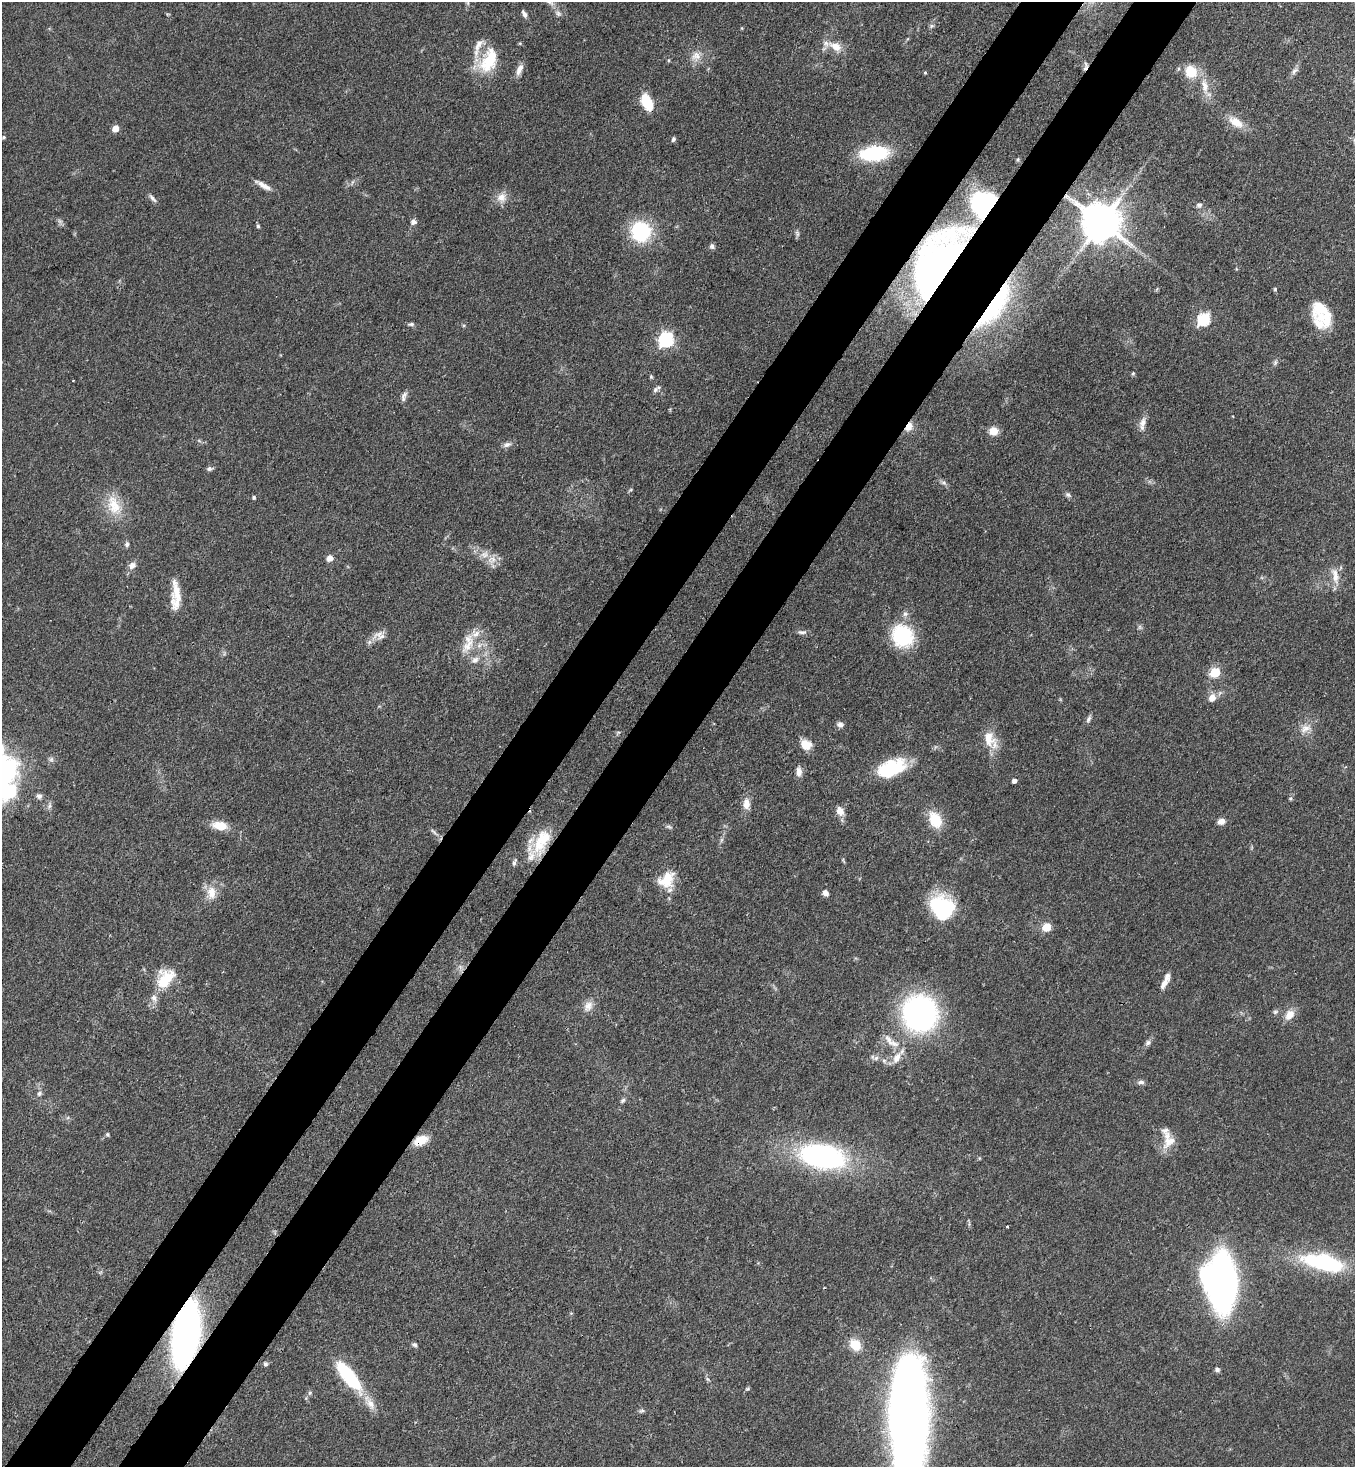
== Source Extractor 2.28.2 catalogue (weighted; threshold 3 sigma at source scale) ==
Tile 7 of 4 x 4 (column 3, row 2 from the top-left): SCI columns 2934-4286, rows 2991-4455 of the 6004 x 5982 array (HDU 1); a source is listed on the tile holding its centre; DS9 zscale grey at full resolution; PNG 1357 x 1469 px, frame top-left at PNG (2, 2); no overlay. Shown black and unused: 10% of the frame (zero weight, under 3 of 4 exposures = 7% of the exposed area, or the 3 px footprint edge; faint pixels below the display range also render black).
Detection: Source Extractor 2.28.2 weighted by HDU 2 'WHT'; one run over the whole footprint, this tile lists its part. Background 0.0862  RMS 0.0038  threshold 0.0173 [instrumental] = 3 sigma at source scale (4.5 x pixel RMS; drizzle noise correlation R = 1.50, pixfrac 1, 0.05/0.05 arcsec/px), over >= 5 px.
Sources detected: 130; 10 inside a brighter listed object's ellipse — not listed separately; the other 120 listed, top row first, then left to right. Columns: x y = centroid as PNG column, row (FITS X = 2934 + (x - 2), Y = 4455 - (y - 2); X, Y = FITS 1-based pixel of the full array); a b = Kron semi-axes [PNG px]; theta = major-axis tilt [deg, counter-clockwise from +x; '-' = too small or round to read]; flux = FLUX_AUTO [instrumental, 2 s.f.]
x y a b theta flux
558 13 8 6 -57 1.3
524 14 10 5 -59 1.3
932 26 7 5 21 0.78
836 46 19 11 -28 5.4
696 56 14 12 14 3.8
489 60 35 20 63 16
1085 66 13 5 79 1.3
519 69 15 7 68 2.8
1294 71 11 6 50 1.6
1191 72 12 11 - 10
925 73 4 3 - 0.46
1205 86 27 10 -78 6
647 102 17 9 -64 13
1236 122 23 11 -33 5.8
115 128 5 5 - 5.2
3 137 4 4 - 0.54
673 139 6 5 - 0.76
874 153 21 11 5 38
1018 159 5 4 - 0.52
263 185 22 6 -31 3
501 197 15 12 54 3.8
152 198 13 5 -50 1.3
1199 205 8 7 - 1.3
413 222 7 6 - 1.5
1101 222 12 11 - 1400
258 226 6 5 - 0.66
640 231 23 22 - 24
797 233 10 5 -76 0.98
712 246 7 6 - 1
938 262 84 39 59 130
1275 289 5 5 - 0.51
995 306 67 18 55 31
1321 309 26 14 -34 8.8
1204 319 7 6 - 50
411 324 9 5 0 0.86
666 339 7 6 - 89
1275 362 9 5 64 0.88
1133 373 5 4 - 0.46
651 377 6 4 -70 0.5
655 390 9 6 46 1.1
404 396 14 5 71 1.5
1143 423 16 8 67 2.8
909 427 11 8 59 4
993 431 11 10 - 3.9
507 445 11 7 17 1.6
209 468 8 6 6 0.97
943 483 9 4 -8 0.9
1068 495 9 6 -28 1
254 497 5 4 - 0.58
114 505 30 17 -71 10
127 544 6 5 - 1
484 554 11 9 -7 3.2
329 558 7 6 - 2.4
132 565 9 8 - 2.2
1335 576 24 8 -80 4.3
176 592 30 13 -86 8
905 614 7 7 - 1.4
802 632 12 5 2 1.3
379 634 20 8 25 3.4
903 636 20 18 -52 31
468 646 31 12 54 8.6
475 660 11 8 35 2.3
1215 672 6 5 - 23
1212 698 9 8 - 3.5
1089 719 11 5 67 1.1
840 724 8 6 -3 1.6
1306 728 17 10 25 4
989 739 23 15 -77 7.7
806 744 14 11 -28 4.8
891 768 31 16 21 22
799 772 12 7 -86 2.4
1014 781 4 4 - 1.6
11 791 12 9 76 11
39 796 8 7 - 1.2
1290 798 6 5 - 0.64
746 804 14 9 89 3.5
840 811 10 7 -65 3.7
935 820 18 12 -65 11
1221 821 8 6 12 2.5
220 825 15 9 -9 7.1
669 827 10 4 -19 0.82
434 832 13 4 -42 1.2
721 840 7 4 71 0.76
539 844 28 16 -76 11
514 862 10 4 71 0.97
667 879 23 16 48 9.7
211 893 19 13 -89 5.6
825 893 7 5 -49 2
942 908 24 20 -54 34
1046 927 5 5 - 13
165 979 25 16 57 13
1165 981 20 6 64 3.3
588 1006 15 10 58 3.4
1275 1012 8 5 18 0.87
920 1014 32 30 -70 98
1289 1015 15 11 53 4.1
893 1043 21 9 -16 4.7
1148 1043 8 6 36 1.3
876 1058 7 6 - 1.2
897 1058 15 9 63 4.2
1141 1082 10 5 6 1.2
39 1093 7 6 - 1.1
623 1100 8 5 45 0.89
107 1134 6 6 - 0.63
421 1140 17 10 22 6.2
1169 1140 25 15 -85 6.7
822 1156 37 19 -11 95
1007 1226 2 2 - 0.41
1324 1263 46 16 -13 39
1221 1283 35 21 -82 230
186 1334 39 16 81 250
414 1344 7 5 -31 0.88
855 1345 12 9 -46 8.5
265 1364 6 6 - 0.83
1217 1369 6 5 - 1.1
349 1376 34 11 -51 33
748 1389 7 4 19 0.53
310 1393 6 5 - 0.78
642 1411 8 4 8 0.8
908 1417 83 26 89 480
Overlapping masked pixels (flux is a lower limit): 8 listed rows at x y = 1085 66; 647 102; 1101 222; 938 262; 995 306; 909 427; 421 1140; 186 1334
Isophote crosses this tile's border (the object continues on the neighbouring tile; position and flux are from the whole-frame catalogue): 1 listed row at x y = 908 1417